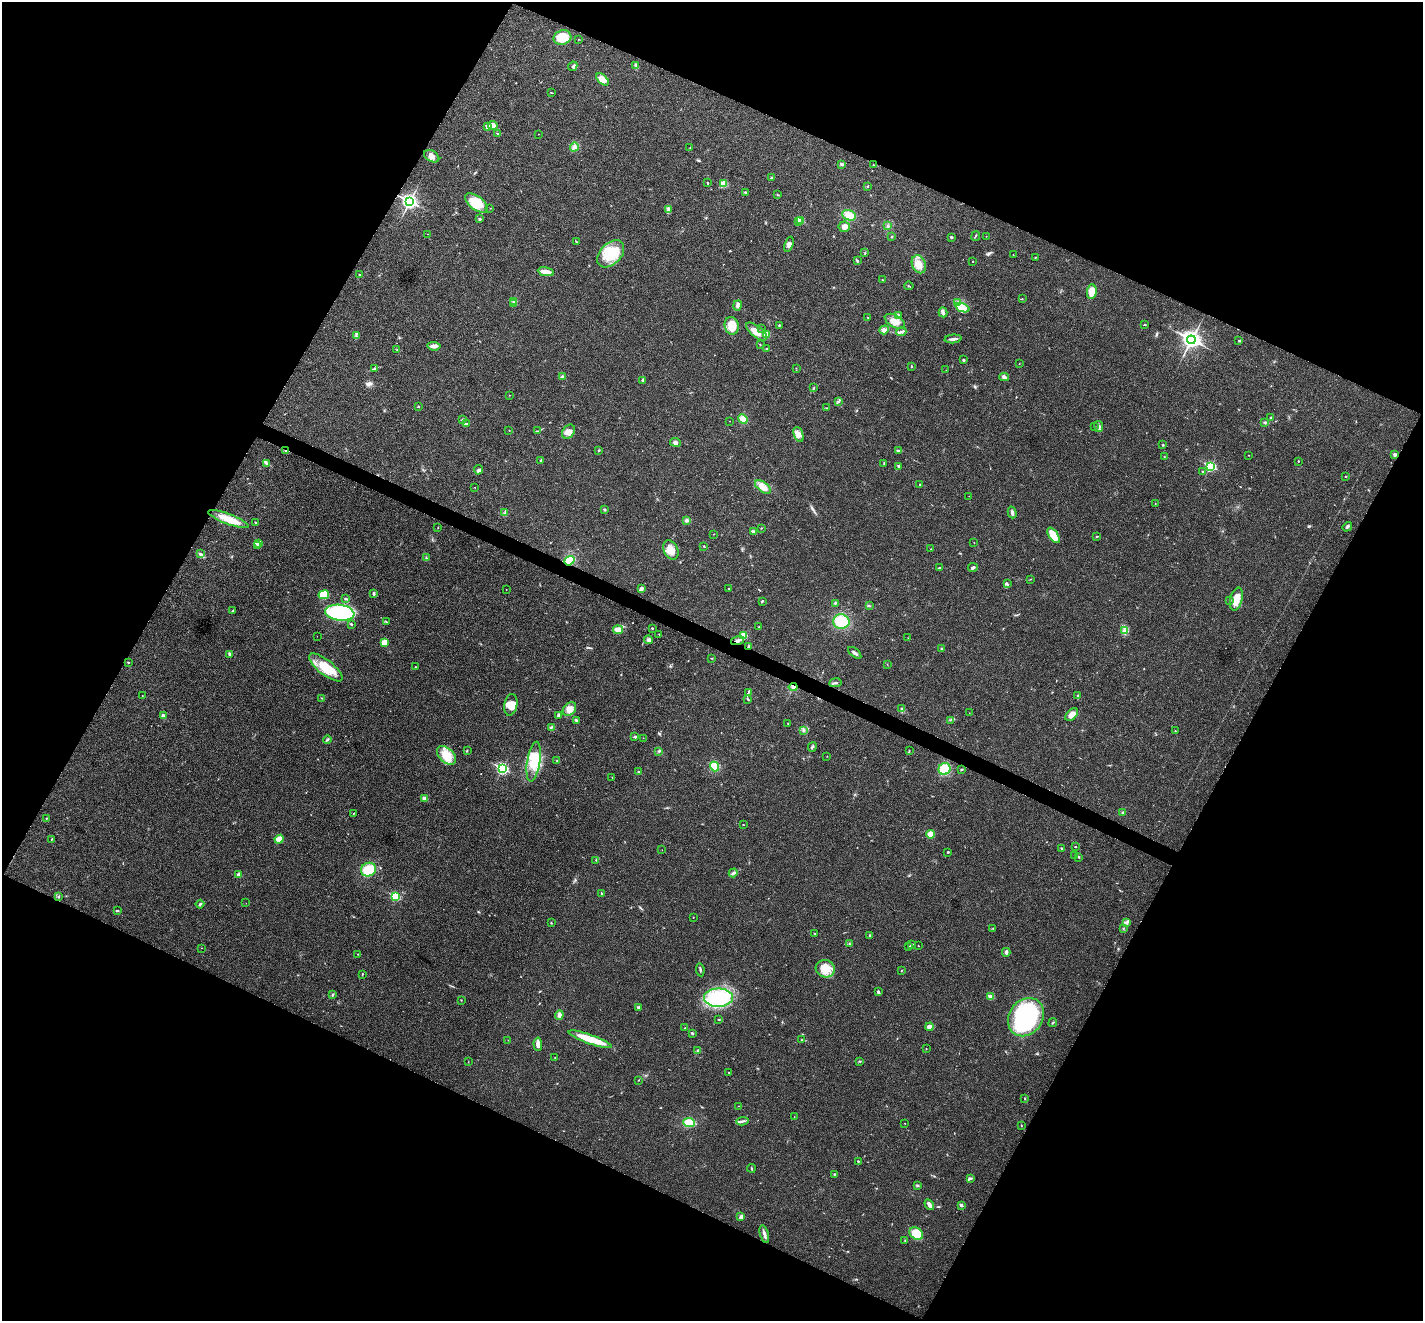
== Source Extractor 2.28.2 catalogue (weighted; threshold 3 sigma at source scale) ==
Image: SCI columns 4-5687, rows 146-5421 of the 5693 x 5703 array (HDU 1 of 3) = the unmasked area's bounding box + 8 px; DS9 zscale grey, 4 x 4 block average (1 PNG px = mean of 4 x 4 image px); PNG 1425 x 1323 px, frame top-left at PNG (2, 2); each listed source drawn as its Kron ellipse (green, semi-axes under 4 px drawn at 4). Shown black and unused: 46% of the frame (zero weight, under 3 of 4 exposures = <1% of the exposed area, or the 3 px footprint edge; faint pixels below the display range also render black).
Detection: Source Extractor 2.28.2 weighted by HDU 2 'WHT'. Background 0.0217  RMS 0.0043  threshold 0.0195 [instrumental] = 3 sigma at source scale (4.5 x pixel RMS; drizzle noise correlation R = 1.50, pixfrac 1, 0.05/0.05 arcsec/px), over >= 5 px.
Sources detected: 323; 1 inside a brighter object's white glare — neither listed nor drawn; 3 coinciding with a brighter row at this scale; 12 inside a brighter listed object's ellipse — not listed separately; the other 307 listed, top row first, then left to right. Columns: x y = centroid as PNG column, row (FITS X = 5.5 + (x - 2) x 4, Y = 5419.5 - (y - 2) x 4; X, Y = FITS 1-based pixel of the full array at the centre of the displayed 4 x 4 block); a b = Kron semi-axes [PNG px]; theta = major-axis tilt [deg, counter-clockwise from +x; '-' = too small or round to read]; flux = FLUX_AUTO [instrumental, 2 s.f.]
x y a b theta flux
562 37 9 7 15 64
578 39 2 2 - 0.77
636 65 2 2 - 1.9
573 66 5 3 - 3.7
602 79 8 4 -44 23
551 93 2 2 - 1
493 126 5 4 - 12
487 127 2 2 - 21
498 134 2 2 - 1.4
538 134 2 2 - 0.6
574 147 4 4 - 8
690 147 2 2 - 0.83
432 156 8 5 -32 13
842 164 3 3 - 3.5
873 165 2 2 - 1.1
771 178 3 2 - 1.9
708 183 2 2 - 4.2
723 184 2 2 - 33
868 186 2 2 - 1.6
745 192 2 2 - 2.3
778 195 2 2 - 1.2
409 202 3 3 - 880
476 203 13 7 -36 57
490 208 2 2 - 0.67
668 209 2 2 - 1.8
849 215 7 5 -22 30
480 219 2 2 - 8.7
800 220 2 2 - 77
798 222 2 2 - 8.5
888 226 2 2 - 1.8
844 227 5 5 - 11
428 234 2 2 - 0.66
892 236 3 2 - 1.7
976 236 5 2 - 2.2
986 236 2 2 - 0.61
951 237 2 2 - 8.6
576 242 4 2 - 2.3
789 244 8 4 71 9.3
865 252 2 2 - 1.1
611 254 16 10 45 68
1013 255 2 2 - 1
1035 257 2 2 - 0.82
857 260 2 2 - 1.7
972 261 2 2 - 1.3
919 264 9 6 -66 23
546 272 8 2 -10 36
359 275 2 2 - 5.2
882 280 2 2 - 1
909 286 4 2 - 2.2
1092 292 7 5 84 32
1022 299 2 2 - 0.68
513 302 3 2 - 2.5
958 302 3 2 - 2.8
513 304 2 2 - 1
738 305 5 3 - 6.3
962 308 7 4 -19 14
943 312 5 3 - 5.5
898 316 3 3 - 3.8
868 317 2 2 - 0.91
895 321 11 6 -29 22
779 325 3 2 - 1.8
1144 325 2 2 - 1.6
732 326 9 7 -76 42
762 329 2 2 - 0.78
884 330 5 3 - 8.2
756 331 12 5 -39 23
901 332 5 3 - 6.5
766 334 4 4 - 16
356 336 2 2 - 0.97
953 339 8 2 6 8
1191 340 4 3 - 1100
1239 341 3 2 - 2
760 345 2 2 - 0.88
434 346 7 4 -6 9.8
767 349 4 2 - 2.1
397 350 2 2 - 1.1
964 360 2 2 - 3.2
1019 364 2 2 - 0.63
911 366 2 2 - 1.6
796 368 2 2 - 0.62
374 369 2 2 - 1.8
946 370 2 2 - 0.52
562 377 4 2 - 2.5
1004 377 5 3 - 6.7
642 380 4 2 - 2.4
813 388 3 2 - 1.8
509 395 2 2 - 0.63
838 402 2 2 - 1.1
418 406 2 2 - 1.4
826 408 2 2 - 0.59
1271 418 3 2 - 2.9
462 419 3 2 - 1.5
743 419 5 4 - 22
730 421 2 2 - 0.49
1265 422 3 2 - 3
467 424 3 2 - 2.3
1099 426 5 3 - 5.1
1095 427 2 2 - 0.69
509 430 2 2 - 0.82
537 431 3 2 - 1.8
568 432 8 5 54 17
798 434 8 4 -68 13
675 442 5 4 - 6.4
1163 445 2 2 - 2.2
599 450 3 2 - 2.6
286 451 3 2 - 2.1
899 451 2 2 - 1.6
1248 455 2 2 - 0.73
1395 455 2 2 - 21
1164 457 2 2 - 1.1
540 460 2 2 - 1.1
1298 461 2 2 - 1.1
267 463 4 2 - 3.8
884 463 3 2 - 1.7
899 466 3 2 - 4.1
1210 466 3 2 - 290
478 470 5 3 - 4.8
1203 471 2 2 - 1.2
1346 476 2 2 - 1.7
920 484 2 2 - 1.2
475 487 2 2 - 0.81
763 487 9 5 -35 25
969 496 2 2 - 0.62
1155 504 2 2 - 0.73
604 509 3 2 - 2.6
1012 512 6 2 -74 8
505 513 2 2 - 2.2
228 519 21 5 -20 43
687 520 3 3 - 4.8
255 523 2 2 - 1
1347 527 5 2 - 4.3
438 528 2 2 - 1.2
761 528 2 2 - 1.3
753 532 2 2 - 2.5
714 534 2 2 - 0.62
1053 535 9 4 -56 49
1097 537 3 2 - 1.8
259 543 2 2 - 2.7
974 543 2 2 - 0.81
258 546 3 2 - 2.4
704 546 2 2 - 2
931 549 2 2 - 0.77
671 550 10 7 -64 23
200 554 3 2 - 6
426 558 4 2 - 2.6
569 561 5 4 - 37
973 567 5 2 - 4.2
939 568 4 2 - 3
1030 579 2 2 - 0.89
1007 584 4 2 - 2.9
729 588 2 2 - 1.4
506 589 2 2 - 0.7
641 589 4 3 - 5.7
374 593 3 2 - 4
324 595 5 4 - 55
345 599 2 2 - 2
1236 599 12 6 76 31
762 601 3 2 - 2.5
1229 601 2 2 - 1.6
835 603 3 2 - 3
869 606 2 2 - 1.4
233 611 4 2 - 1.8
340 613 15 8 -8 340
386 622 3 2 - 2.1
841 622 8 7 - 78
351 624 3 2 - 2.3
759 627 2 2 - 0.73
652 628 2 2 - 2.2
618 630 5 3 - 26
1125 631 4 2 - 5
659 634 2 2 - 1.2
744 635 4 4 - 36
317 636 2 2 - 0.42
908 638 2 2 - 0.77
648 640 4 4 - 5.9
738 641 7 3 16 7.7
384 642 4 3 - 20
749 646 3 2 - 2.3
942 649 2 2 - 2
855 653 8 2 -41 6.5
230 654 4 2 - 5.3
711 658 2 2 - 1.1
128 662 2 2 - 1.9
887 664 2 2 - 0.97
326 667 20 7 -38 58
415 667 2 2 - 0.87
835 683 6 2 8 4.7
793 687 4 4 - 6.9
748 693 3 2 - 3
142 696 2 2 - 0.74
1078 696 3 2 - 2
322 698 3 2 - 1.7
748 699 3 2 - 2.3
511 705 11 6 80 24
569 709 8 5 50 18
901 709 3 2 - 1.6
969 713 2 2 - 0.52
1072 714 8 5 46 18
559 715 4 2 - 3
164 716 4 3 - 4.4
576 720 3 2 - 3.4
950 720 2 2 - 0.74
788 723 2 2 - 1
551 727 3 2 - 2.2
803 730 3 2 - 2.9
1175 731 2 2 - 1.1
635 736 4 2 - 2.5
643 738 2 2 - 0.8
327 740 4 2 - 3.2
812 747 5 2 - 3.3
467 750 3 2 - 1.5
659 751 2 2 - 2.1
909 751 3 2 - 1.8
447 755 11 7 -43 42
827 756 2 2 - 0.62
557 761 2 2 - 2
534 762 20 6 81 53
714 766 5 4 - 43
502 769 3 2 - 380
944 769 6 5 - 52
962 769 3 2 - 1.8
639 772 3 2 - 1.9
612 777 2 2 - 0.69
424 798 4 3 - 7.6
1123 812 3 2 - 3.3
353 813 2 2 - 0.97
46 818 2 2 - 1
743 825 2 2 - 2.3
930 834 4 3 - 24
52 839 3 2 - 1.3
279 839 4 4 - 24
1075 847 2 2 - 1.4
1061 848 2 2 - 2.1
662 850 2 2 - 0.37
948 852 2 2 - 2.2
1075 855 3 2 - 2.4
1079 857 3 2 - 1.9
596 860 2 2 - 1.1
368 870 8 6 25 72
733 873 4 3 - 4.9
239 875 2 2 - 28
601 893 3 2 - 2.2
395 896 2 2 - 190
58 897 2 2 - 1.6
246 903 2 2 - 0.39
200 904 4 2 - 3.7
117 911 4 2 - 2.5
693 917 2 2 - 0.85
1126 922 2 2 - 1.9
551 923 3 2 - 1.6
993 928 2 2 - 1.3
1123 929 2 2 - 0.78
814 933 2 2 - 0.78
870 936 3 2 - 2.7
850 944 3 2 - 1.7
911 945 3 2 - 2
918 946 2 2 - 1.2
909 947 3 2 - 2.5
202 948 2 2 - 0.68
1006 952 4 3 - 5.2
358 954 2 2 - 1.2
825 969 9 8 - 36
700 970 6 2 -83 3.8
902 970 2 2 - 1.1
362 974 4 2 - 1.6
878 992 3 3 - 3.4
333 995 4 2 - 3
991 997 2 2 - 45
718 998 14 9 0 160
461 1000 2 2 - 1.4
639 1007 3 3 - 4.7
559 1015 5 4 - 7
1026 1017 20 16 54 340
719 1020 2 2 - 1.2
1053 1023 4 2 - 2.5
929 1027 4 3 - 18
685 1028 2 2 - 0.95
692 1033 2 2 - 7.6
590 1039 23 4 -19 68
508 1040 2 2 - 0.76
802 1040 3 2 - 2.3
538 1044 7 3 -86 14
926 1048 2 2 - 0.83
698 1051 3 2 - 4.3
555 1058 2 2 - 1.2
860 1061 2 2 - 1.3
468 1062 2 2 - 0.78
728 1072 2 2 - 0.78
638 1080 2 2 - 1.1
1025 1099 2 2 - 1
738 1106 2 2 - 0.7
794 1117 2 2 - 0.57
743 1121 6 2 6 5.7
689 1123 6 4 -8 37
905 1123 2 2 - 0.59
1021 1126 3 2 - 1.4
858 1161 2 2 - 2.3
751 1168 4 2 - 2.5
834 1174 3 2 - 2
971 1178 3 2 - 2.8
917 1185 4 2 - 2.7
929 1205 6 3 -58 13
961 1205 2 2 - 15
741 1217 3 3 - 8.8
764 1234 9 3 -74 8.4
916 1234 7 5 -35 68
905 1240 2 2 - 1.3
Overlapping masked pixels (flux is a lower limit): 5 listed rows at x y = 286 451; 569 561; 738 641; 749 646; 793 687
Diffuse or blended objects may show on this block-average render without a row.